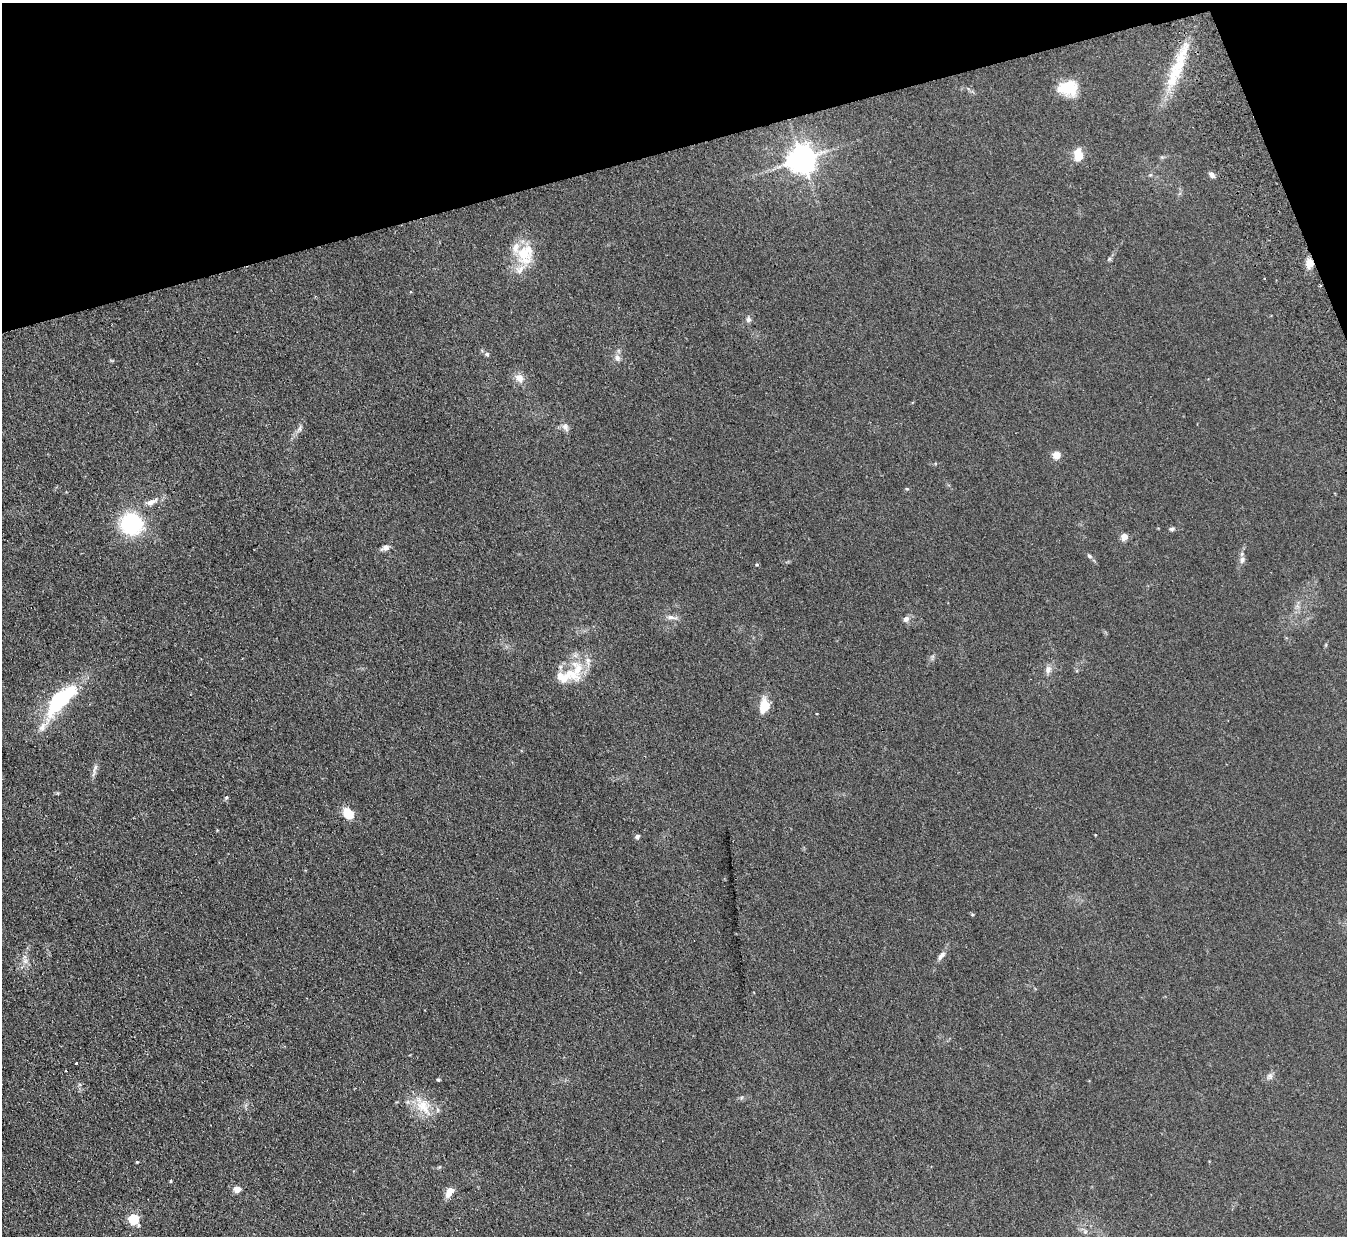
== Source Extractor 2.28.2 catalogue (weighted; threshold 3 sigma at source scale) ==
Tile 3 of 4 x 4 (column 3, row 1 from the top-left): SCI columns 2747-4091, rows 3876-5109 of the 5492 x 5407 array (HDU 1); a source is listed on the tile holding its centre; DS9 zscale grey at full resolution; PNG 1349 x 1238 px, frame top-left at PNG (2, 3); no overlay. Shown black and unused: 14% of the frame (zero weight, under 2 of 3 exposures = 3% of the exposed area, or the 3 px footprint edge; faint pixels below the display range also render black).
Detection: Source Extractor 2.28.2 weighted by HDU 2 'WHT'; one run over the whole footprint, this tile lists its part. Background 0.101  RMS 0.011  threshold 0.0517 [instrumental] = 3 sigma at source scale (4.5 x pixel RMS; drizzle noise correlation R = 1.50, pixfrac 1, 0.05/0.05 arcsec/px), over >= 5 px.
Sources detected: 55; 1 inside a brighter object's white glare — not listed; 7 inside a brighter listed object's ellipse — not listed separately; the other 47 listed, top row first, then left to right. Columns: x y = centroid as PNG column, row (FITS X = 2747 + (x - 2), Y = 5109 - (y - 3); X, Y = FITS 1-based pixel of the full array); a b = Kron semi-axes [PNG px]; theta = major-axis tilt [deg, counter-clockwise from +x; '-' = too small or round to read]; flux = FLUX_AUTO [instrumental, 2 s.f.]
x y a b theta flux
1179 64 63 14 71 49
1068 88 22 15 1 32
1078 155 14 8 -84 17
802 159 8 8 - 1400
1150 175 6 4 18 1.3
1212 175 8 5 -44 4.3
525 254 30 22 84 37
1109 259 7 4 45 1.8
1310 263 9 7 -87 12
1320 285 3 2 - 1.4
748 319 8 6 75 3.1
487 354 5 5 - 2.1
617 358 9 7 -49 4.7
519 378 12 9 -43 8.6
565 427 12 7 -63 4.8
299 429 9 6 61 3.4
1056 455 5 5 - 26
151 502 18 7 24 8.5
131 523 19 18 - 110
1172 529 6 5 - 2.2
1124 537 5 4 - 21
385 548 11 7 25 4.5
1089 556 8 5 -28 2.2
1242 559 10 7 69 4.3
671 617 10 6 -8 4.5
906 619 8 7 - 4.4
1048 669 10 8 68 5.4
577 670 30 14 -88 26
560 675 11 8 79 6.8
58 699 34 14 64 80
764 706 19 11 81 16
95 769 22 4 75 4.8
226 797 6 4 47 1.5
348 813 14 10 -46 17
637 836 6 5 - 3.1
941 956 14 6 51 5
25 960 7 4 19 2.7
76 1063 3 3 - 2.3
66 1071 3 2 - 0.75
1270 1076 9 8 - 3.6
438 1080 5 4 - 1.2
423 1107 27 19 -54 28
137 1162 3 3 - 1.1
171 1181 5 3 - 1.1
237 1189 5 5 - 18
450 1192 11 6 55 11
134 1219 6 5 - 71
Overlapping masked pixels (flux is a lower limit): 2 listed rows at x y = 1310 263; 1320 285